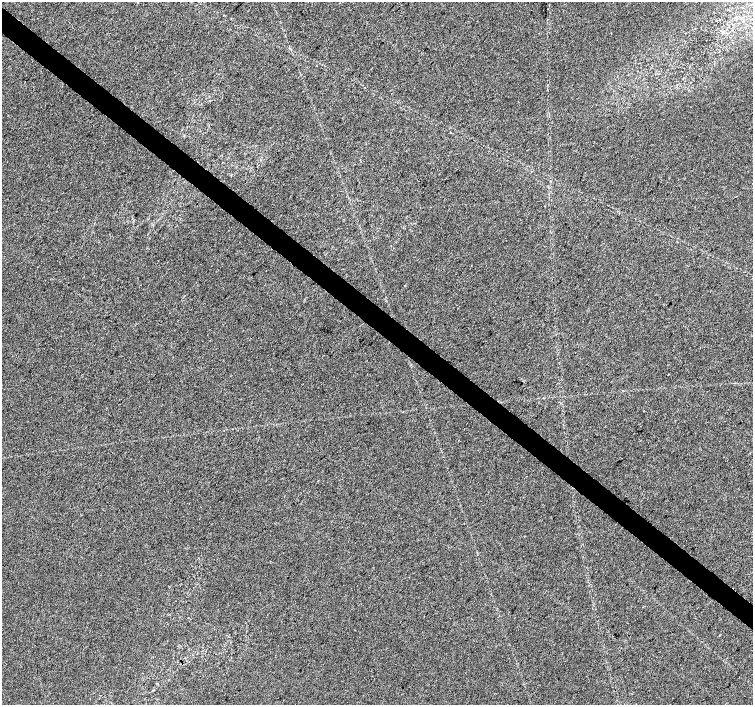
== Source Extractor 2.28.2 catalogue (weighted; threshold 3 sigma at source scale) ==
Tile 11 of 4 x 4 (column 3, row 3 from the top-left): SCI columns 3008-4508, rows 1643-3047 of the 6009 x 6028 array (HDU 1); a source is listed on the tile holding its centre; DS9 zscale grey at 2 x 2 block average (1 PNG px = mean of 2 x 2 image px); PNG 755 x 707 px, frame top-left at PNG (2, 2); no overlay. Shown black and unused: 4% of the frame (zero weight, under 3 of 4 exposures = <1% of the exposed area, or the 3 px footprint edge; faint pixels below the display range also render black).
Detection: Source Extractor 2.28.2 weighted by HDU 2 'WHT'; one run over the whole footprint, this tile lists its part. Background 0.00596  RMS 0.0037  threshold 0.0167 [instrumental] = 3 sigma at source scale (4.5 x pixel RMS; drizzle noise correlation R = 1.50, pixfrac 1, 0.0396/0.0396 arcsec/px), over >= 5 px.
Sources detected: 3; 1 cosmic-ray / hot-pixel residue — not listed; the other 2 listed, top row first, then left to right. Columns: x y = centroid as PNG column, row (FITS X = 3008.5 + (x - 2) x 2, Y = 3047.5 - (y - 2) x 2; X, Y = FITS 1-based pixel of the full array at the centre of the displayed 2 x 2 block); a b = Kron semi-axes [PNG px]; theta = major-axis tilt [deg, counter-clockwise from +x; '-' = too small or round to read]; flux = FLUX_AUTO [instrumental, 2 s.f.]
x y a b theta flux
405 285 2 2 - 2
668 374 2 2 - 1.3